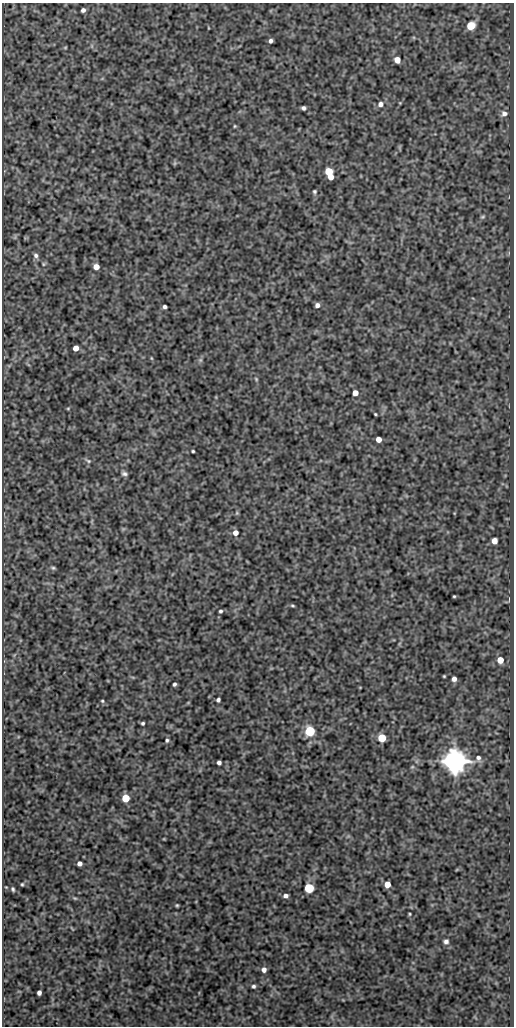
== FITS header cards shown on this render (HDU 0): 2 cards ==
NAXIS1  =                  512
NAXIS2  =                 1024

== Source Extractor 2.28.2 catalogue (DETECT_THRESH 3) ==
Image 512 x 1024 px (HDU 0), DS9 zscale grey, 1 PNG px = 1 image px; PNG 516 x 1028 px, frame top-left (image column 1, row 1024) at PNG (2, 3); no overlay
Background 339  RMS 0.84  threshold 2.51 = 3 sigma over >= 5 px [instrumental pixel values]
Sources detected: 66; all 66 listed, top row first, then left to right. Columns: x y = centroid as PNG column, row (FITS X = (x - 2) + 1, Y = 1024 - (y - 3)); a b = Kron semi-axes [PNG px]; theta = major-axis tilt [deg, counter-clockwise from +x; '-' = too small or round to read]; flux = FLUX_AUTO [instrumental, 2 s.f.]
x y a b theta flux
83 10 4 4 - 180
471 26 5 5 - 2200
271 41 4 4 - 160
65 47 5 3 - 48
397 60 5 5 - 630
380 104 6 6 - 260
303 108 4 4 - 140
504 114 8 7 - 280
235 126 4 4 - 58
175 163 6 4 71 68
329 172 6 5 - 1800
331 177 4 4 - 450
315 192 4 3 - 89
483 217 6 5 - 88
36 256 7 6 - 170
43 264 6 4 -90 79
96 267 5 5 - 550
317 305 5 5 - 210
164 307 4 4 - 150
76 348 5 4 - 500
151 358 5 3 - 50
200 360 6 6 - 99
256 379 5 3 - 56
355 393 5 4 - 530
68 408 5 3 - 54
375 414 3 2 - 55
379 439 4 4 - 490
193 451 3 3 - 67
88 461 9 4 -29 110
124 474 7 4 -18 140
235 533 5 5 - 360
494 541 5 5 - 510
53 568 6 4 -15 87
454 596 3 2 - 56
292 605 5 3 - 69
220 611 4 3 - 95
500 660 5 5 - 790
444 676 3 3 - 53
454 679 4 4 - 290
174 684 4 3 - 110
218 700 4 4 - 130
102 701 4 3 - 62
143 723 3 3 - 89
310 731 5 5 - 5200
382 738 5 5 - 2100
167 740 5 4 - 96
478 758 7 6 - 190
454 761 7 7 - 76000
219 763 4 4 - 170
412 767 5 4 - 65
125 798 5 5 - 1500
79 863 4 4 - 240
22 884 3 3 - 62
387 884 5 5 - 760
6 887 3 3 - 38
309 888 5 5 - 4800
13 889 5 3 - 90
285 896 5 4 - 210
75 898 6 4 -29 69
177 905 3 3 - 62
410 914 5 3 - 55
72 928 7 2 -45 48
446 941 6 5 - 160
264 970 5 5 - 250
253 986 5 4 - 110
39 993 4 4 - 220